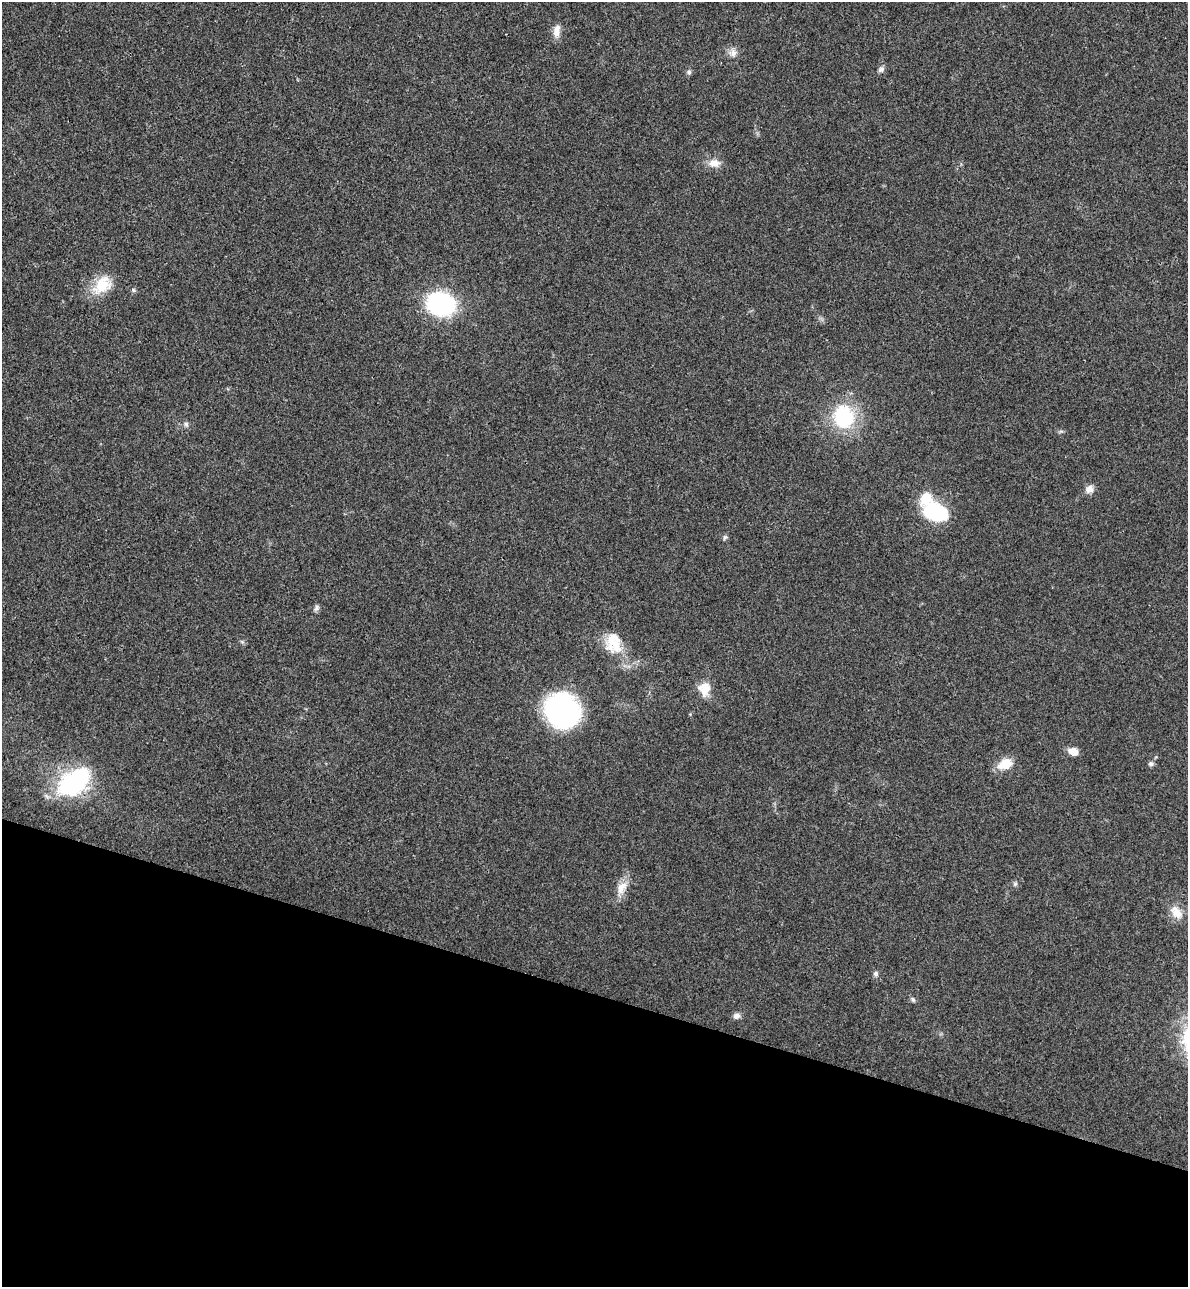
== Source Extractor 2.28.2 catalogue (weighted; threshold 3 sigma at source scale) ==
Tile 15 of 4 x 4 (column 3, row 4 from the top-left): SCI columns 2556-3741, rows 22-1306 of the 5234 x 5179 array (HDU 1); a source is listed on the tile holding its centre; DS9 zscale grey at full resolution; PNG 1190 x 1289 px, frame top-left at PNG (2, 2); no overlay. Shown black and unused: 23% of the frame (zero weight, under 3 of 4 exposures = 6% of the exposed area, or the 3 px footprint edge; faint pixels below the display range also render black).
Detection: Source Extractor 2.28.2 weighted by HDU 2 'WHT'; one run over the whole footprint, this tile lists its part. Background 0.0229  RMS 0.0045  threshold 0.0203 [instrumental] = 3 sigma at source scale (4.5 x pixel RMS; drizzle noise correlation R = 1.50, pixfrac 1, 0.05/0.05 arcsec/px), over >= 5 px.
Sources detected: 27; all 27 listed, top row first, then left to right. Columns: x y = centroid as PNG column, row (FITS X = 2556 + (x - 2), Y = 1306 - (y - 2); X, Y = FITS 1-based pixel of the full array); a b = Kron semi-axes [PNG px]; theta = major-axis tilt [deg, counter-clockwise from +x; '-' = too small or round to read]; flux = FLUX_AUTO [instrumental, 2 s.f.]
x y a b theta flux
557 31 17 8 81 3.6
733 53 11 10 - 2.6
881 69 9 7 42 1.4
689 72 7 6 - 0.96
714 163 16 11 2 4.3
102 285 27 19 45 12
441 304 24 19 -16 67
843 417 29 25 -76 30
186 424 6 6 - 1
1089 489 12 10 37 2.7
925 498 18 14 42 7.4
936 511 20 12 -24 51
725 537 8 5 39 0.83
316 608 9 6 61 1.2
614 644 25 20 -15 12
705 688 18 15 -88 7
562 711 25 24 - 120
1074 752 9 6 -25 5.3
1005 764 18 12 25 7.5
1151 764 7 6 - 1.1
74 783 28 17 36 68
1015 884 7 5 68 0.85
622 888 20 12 61 5.7
1177 913 18 13 -29 5.5
876 974 7 6 - 1.2
913 1000 7 5 -58 0.95
736 1016 9 7 11 1.9